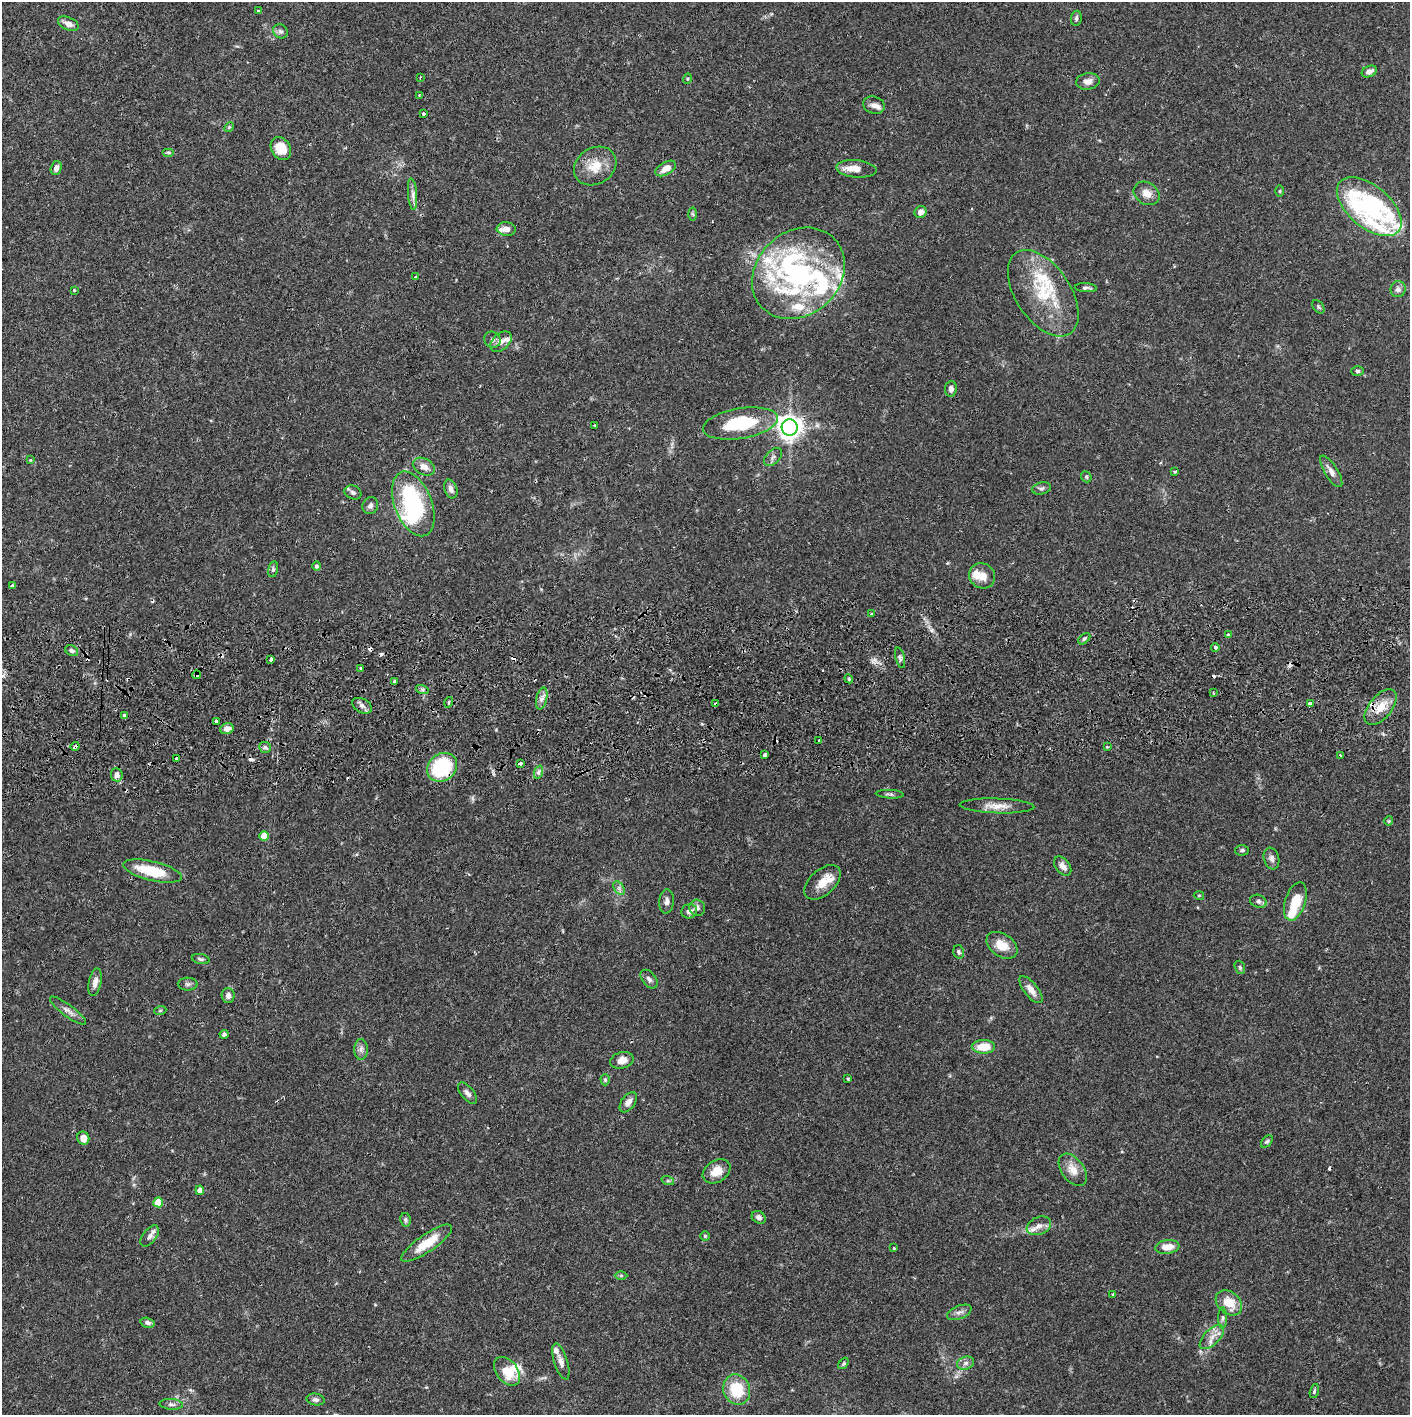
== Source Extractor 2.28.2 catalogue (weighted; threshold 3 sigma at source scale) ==
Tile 5 of 3 x 3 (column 2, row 2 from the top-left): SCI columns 1412-2819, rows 1471-2883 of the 4233 x 4354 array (HDU 1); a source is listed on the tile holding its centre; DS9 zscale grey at full resolution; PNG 1412 x 1417 px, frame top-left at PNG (2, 2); each listed source drawn as its Kron ellipse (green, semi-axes under 4 px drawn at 4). Shown black and unused: <1% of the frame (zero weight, under 2 of 3 exposures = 3% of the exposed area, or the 3 px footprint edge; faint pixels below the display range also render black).
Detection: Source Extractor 2.28.2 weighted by HDU 2 'WHT'; one run over the whole footprint, this tile lists its part. Background 0.0674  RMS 0.0048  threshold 0.0217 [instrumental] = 3 sigma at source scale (4.5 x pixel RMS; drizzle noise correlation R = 1.50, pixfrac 1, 0.05/0.05 arcsec/px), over >= 5 px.
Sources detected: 191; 1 too faint to see at this stretch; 3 inside a brighter object's white glare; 14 cosmic-ray / hot-pixel residue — neither listed nor drawn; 21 inside a brighter listed object's ellipse — not listed separately; the other 152 listed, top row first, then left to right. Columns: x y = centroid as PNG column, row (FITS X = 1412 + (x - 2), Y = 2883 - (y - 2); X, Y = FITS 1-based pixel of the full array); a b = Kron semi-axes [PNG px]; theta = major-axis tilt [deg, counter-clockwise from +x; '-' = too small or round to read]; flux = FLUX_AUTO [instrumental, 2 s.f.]
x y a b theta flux
258 11 3 3 - 0.92
1076 18 7 5 81 1.2
68 24 11 6 -24 3.4
280 31 8 6 -40 1.3
1369 71 8 5 25 2.5
420 78 3 2 - 0.72
687 79 5 3 - 0.47
1088 81 12 8 7 3
419 95 3 2 - 0.79
874 105 11 8 -18 2.5
423 114 3 3 - 2.5
229 127 5 4 - 0.58
281 148 12 9 -56 8.9
168 152 6 4 0 0.68
595 166 22 18 32 10
56 168 7 5 72 2.3
666 168 11 6 29 4.9
856 169 20 8 -5 4.8
1280 191 5 3 - 0.5
1147 193 14 10 -33 4.2
413 194 16 4 -85 2.3
1369 207 38 21 -40 30
921 212 6 5 - 2.9
693 214 6 4 -86 0.72
506 229 9 6 -6 2.7
798 273 50 42 43 80
415 277 3 3 - 0.69
1086 288 11 4 -3 1.4
1398 289 8 7 - 1.8
74 290 3 2 - 0.39
1043 293 48 27 -56 30
1318 307 7 5 -52 0.76
492 340 8 7 - 1.7
501 342 12 8 42 2.7
1357 371 6 5 - 0.97
951 389 7 6 - 2
740 423 38 15 9 30
595 425 4 3 - 0.47
790 428 8 8 - 400
773 457 11 6 45 1.7
30 460 4 3 - 0.35
424 467 12 8 -28 3.6
1175 471 4 3 - 0.84
1331 471 18 6 -58 3.2
1086 477 6 5 - 0.68
1041 488 9 6 13 1.3
451 489 10 6 -72 2.5
353 492 8 6 -20 1.4
413 504 34 18 -69 61
370 506 8 7 - 1.8
316 566 4 4 - 1
273 569 8 5 75 0.97
982 576 13 12 - 5.7
12 585 3 3 - 1.3
871 614 3 3 - 1
1228 635 3 3 - 2.7
1084 639 7 4 41 0.94
1215 648 4 3 - 3.5
72 651 7 5 -29 1.1
900 658 11 4 -74 1.3
271 659 4 3 - 2.7
361 668 3 3 - 0.69
197 675 4 3 - 4.3
849 679 4 3 - 0.52
394 681 3 3 - 0.6
422 689 6 4 -18 0.89
1213 693 3 2 - 0.76
542 698 11 5 77 2.1
449 702 5 3 - 0.57
1310 703 3 3 - 2.7
715 704 3 3 - 2.8
362 706 11 6 -29 2.1
1381 707 21 11 51 7.9
124 715 4 3 - 2.6
216 721 3 3 - 1.9
227 729 7 5 15 3
819 740 3 2 - 0.67
75 746 4 3 - 2.3
265 747 6 5 - 0.91
1107 747 3 2 - 0.59
765 755 4 3 - 2.4
1340 756 3 2 - 0.95
176 758 4 3 - 2.3
520 763 3 3 - 2.5
442 767 16 13 38 35
539 772 7 4 70 1.2
117 775 6 6 - 2.3
890 794 14 4 -4 1.1
997 806 37 7 -2 5.7
1389 821 4 4 - 0.57
264 836 5 5 - 7.5
1242 850 7 5 2 1.1
1271 858 11 7 -73 2
1063 866 11 7 -51 2.6
153 871 30 9 -13 18
822 882 21 12 42 7.8
619 888 7 5 -57 1.4
1199 895 5 3 - 0.45
666 901 12 7 84 2.2
1258 901 8 6 -20 1.3
1295 901 20 10 71 11
697 908 8 7 - 1.9
689 911 8 7 - 2.2
1002 945 17 11 -35 7.3
959 952 7 5 -76 0.9
201 959 9 5 -12 1
1240 967 7 5 -70 0.84
649 979 11 6 -51 1.8
95 982 14 6 78 2.8
188 984 10 6 0 1.4
1031 990 16 7 -52 4.1
228 995 7 6 - 1.9
68 1011 22 6 -37 2.8
160 1011 6 4 20 0.59
224 1034 4 4 - 0.98
983 1047 11 7 0 9.8
361 1049 10 6 90 2
622 1060 12 8 15 5.1
848 1079 3 3 - 0.66
605 1080 5 4 - 0.68
467 1093 12 6 -50 2
628 1102 11 6 54 3
83 1138 6 6 - 4.4
1267 1141 7 5 47 0.79
1073 1170 18 11 -54 5.6
716 1171 15 10 33 6.1
668 1181 6 4 -18 0.77
200 1190 4 4 - 3
158 1202 5 5 - 11
759 1217 7 6 - 1.8
406 1220 7 5 -79 1
1039 1226 13 8 23 3.6
150 1236 12 6 52 1.9
705 1236 5 5 - 0.64
427 1243 30 8 34 12
1167 1247 12 7 8 6.6
894 1248 3 3 - 0.53
621 1276 6 4 0 0.67
1113 1294 3 3 - 0.44
1229 1303 15 11 -40 9.8
959 1312 13 6 22 2.1
1223 1318 11 4 -90 1.2
148 1323 7 5 -16 1.3
1212 1337 15 7 45 4
561 1361 19 7 -72 3
843 1363 6 4 53 0.66
966 1363 9 6 17 2
507 1371 16 10 -51 9.5
737 1390 15 13 -68 17
1314 1391 7 4 76 0.81
315 1400 9 6 -11 1.5
171 1404 12 5 -5 1.5
Overlapping masked pixels (flux is a lower limit): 7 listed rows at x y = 798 273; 790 428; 1215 648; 197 675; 715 704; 75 746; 442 767